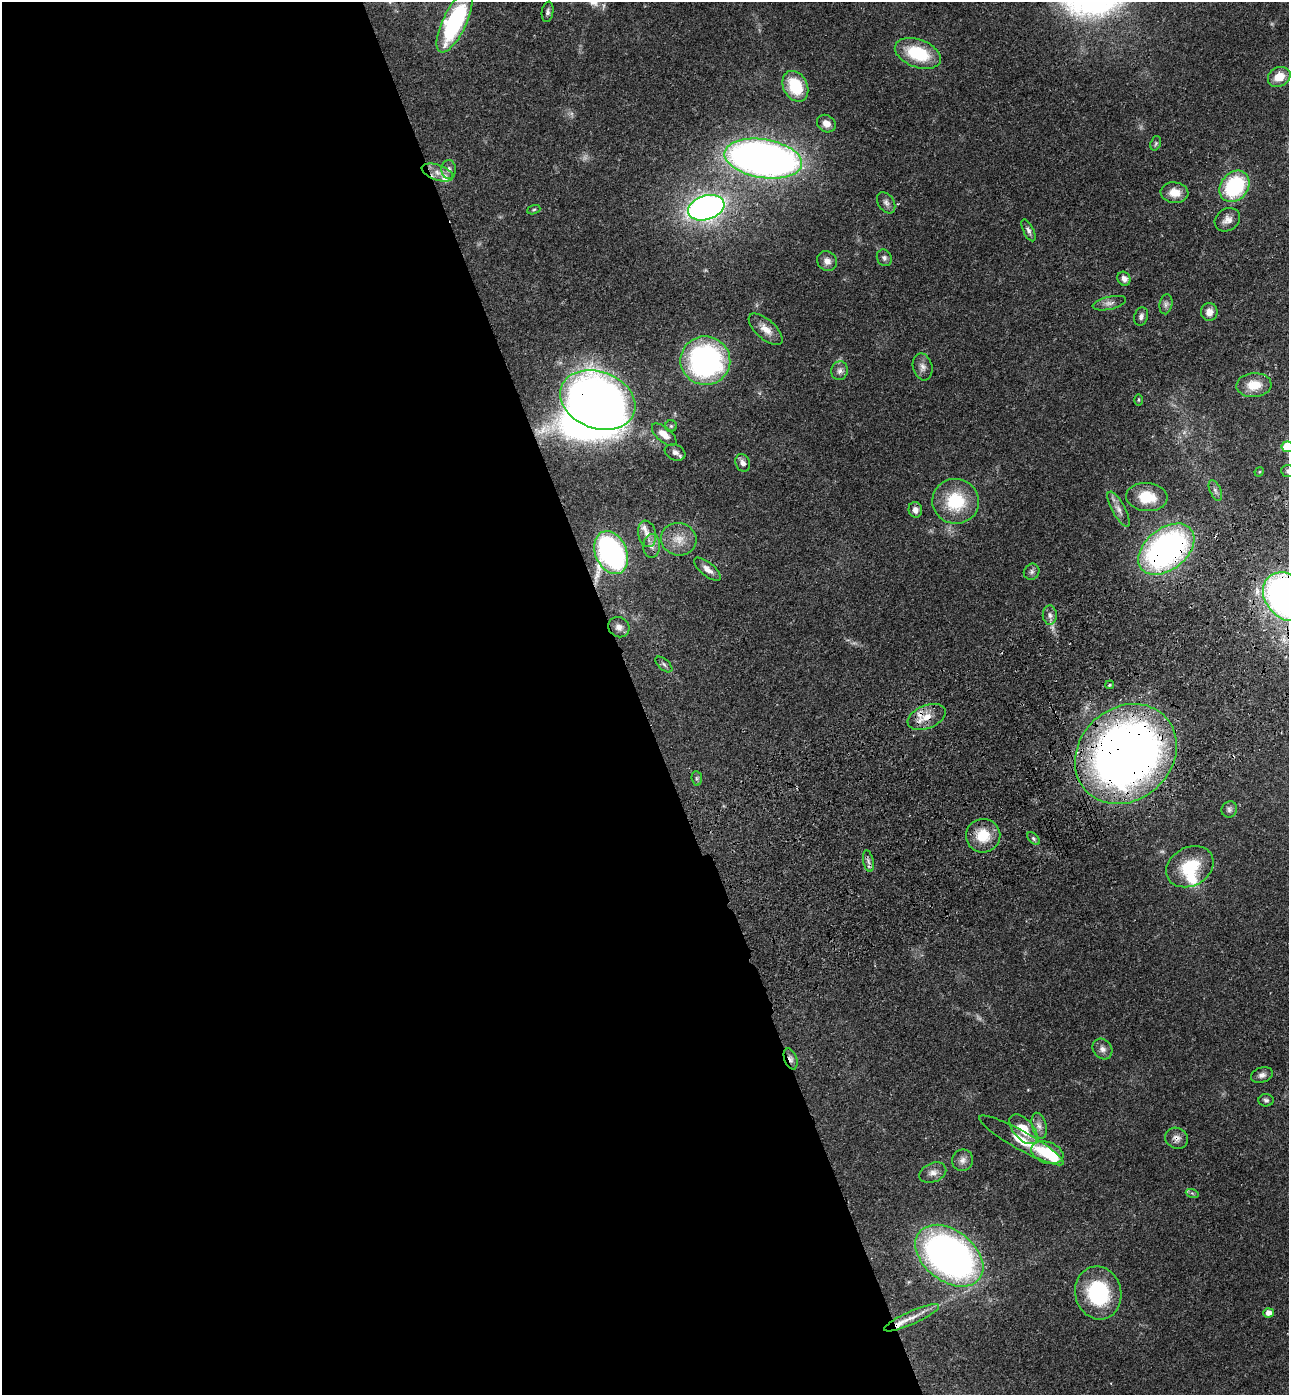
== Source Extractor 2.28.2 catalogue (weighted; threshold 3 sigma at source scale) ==
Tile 9 of 4 x 4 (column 1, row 3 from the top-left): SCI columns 343-1629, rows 1505-2897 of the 5705 x 5793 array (HDU 1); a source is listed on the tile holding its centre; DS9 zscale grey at full resolution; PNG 1291 x 1397 px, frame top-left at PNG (2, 2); each listed source drawn as its Kron ellipse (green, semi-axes under 4 px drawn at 4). Shown black and unused: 50% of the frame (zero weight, under 3 of 4 exposures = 6% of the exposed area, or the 3 px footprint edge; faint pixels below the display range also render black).
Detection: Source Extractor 2.28.2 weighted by HDU 2 'WHT'; one run over the whole footprint, this tile lists its part. Background 0.067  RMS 0.0035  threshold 0.0156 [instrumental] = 3 sigma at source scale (4.5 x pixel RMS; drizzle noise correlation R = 1.50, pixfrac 1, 0.05/0.05 arcsec/px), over >= 5 px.
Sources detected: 88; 2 too faint to see at this stretch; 3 inside a brighter object's white glare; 1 cosmic-ray / hot-pixel residue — neither listed nor drawn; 3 inside a brighter listed object's ellipse — not listed separately; the other 79 listed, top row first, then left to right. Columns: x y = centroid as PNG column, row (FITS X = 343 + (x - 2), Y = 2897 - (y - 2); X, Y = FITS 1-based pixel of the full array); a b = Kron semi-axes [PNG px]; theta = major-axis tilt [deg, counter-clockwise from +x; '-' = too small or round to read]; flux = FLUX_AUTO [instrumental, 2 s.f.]
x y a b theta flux
548 12 10 5 81 1.1
454 22 33 12 64 44
918 53 24 14 -20 17
1279 77 12 9 27 5.6
795 86 16 12 -62 14
826 124 10 8 -37 2.8
1156 143 7 5 71 0.62
763 159 39 19 -9 250
449 169 9 7 87 1.5
437 172 16 7 -19 3
1234 186 17 13 51 30
1175 193 14 10 -8 4.6
886 203 11 8 -56 1.4
706 208 19 12 18 150
534 210 7 4 20 0.51
1227 220 13 11 34 2.6
1028 230 12 5 -64 1.1
884 258 8 7 - 1.1
827 261 10 9 - 2.3
1124 279 7 6 - 1.9
1109 303 17 6 13 1.9
1166 304 10 6 80 1.2
1209 312 9 8 - 2.8
1141 316 9 6 72 1.2
766 329 21 9 -42 3.7
705 361 25 24 - 78
923 367 13 9 -75 2.1
840 371 9 8 - 1.5
1254 385 17 12 4 6.2
598 400 39 28 -21 280
1138 400 5 4 - 0.41
671 426 6 6 - 0.54
664 435 15 7 -41 3.3
1287 447 6 5 - 16
675 452 10 8 -22 1.5
743 463 9 7 -64 1.7
1288 471 7 6 - 0.75
1259 472 5 4 - 0.33
1215 490 11 5 -67 1.1
1147 497 20 14 -6 9.4
956 501 23 22 - 17
1119 509 20 6 -61 2.4
915 510 8 7 - 1.8
647 534 13 9 -78 2.7
679 539 18 16 -14 5.4
652 546 12 8 87 2
1166 549 32 20 39 110
611 553 22 15 -67 88
707 569 16 7 -39 2.3
1032 572 8 7 - 1.1
1287 597 27 21 -46 160
1050 615 9 7 -88 1.6
619 627 11 10 - 2.1
664 664 10 5 -42 0.97
1110 685 4 3 - 0.45
927 717 20 11 22 5.5
1126 754 54 46 42 340
697 778 7 5 -83 0.62
1229 809 8 7 - 1.1
983 836 17 17 - 9.1
1033 838 7 4 -46 0.73
868 861 11 5 -78 1.2
1190 867 25 19 29 14
1102 1049 11 9 -53 1.8
791 1059 11 6 -70 1.5
1262 1075 11 7 17 1.6
1266 1100 7 6 - 0.85
1039 1126 13 7 -75 1.9
1023 1129 18 10 -48 7.3
1177 1138 12 10 -28 2.1
1021 1140 48 9 -29 9.9
1047 1153 17 10 -19 12
963 1160 11 10 - 2
933 1173 14 9 22 2.4
1192 1193 6 4 -19 0.55
949 1256 38 25 -38 180
1098 1293 27 23 -76 28
1268 1313 5 4 - 2.2
912 1318 30 6 24 4.3
Overlapping masked pixels (flux is a lower limit): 8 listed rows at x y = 763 159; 598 400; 1166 549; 1287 597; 927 717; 1126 754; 791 1059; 1177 1138
Isophote crosses this tile's border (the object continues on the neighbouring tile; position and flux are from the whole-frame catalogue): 3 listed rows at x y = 1287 447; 1288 471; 1287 597